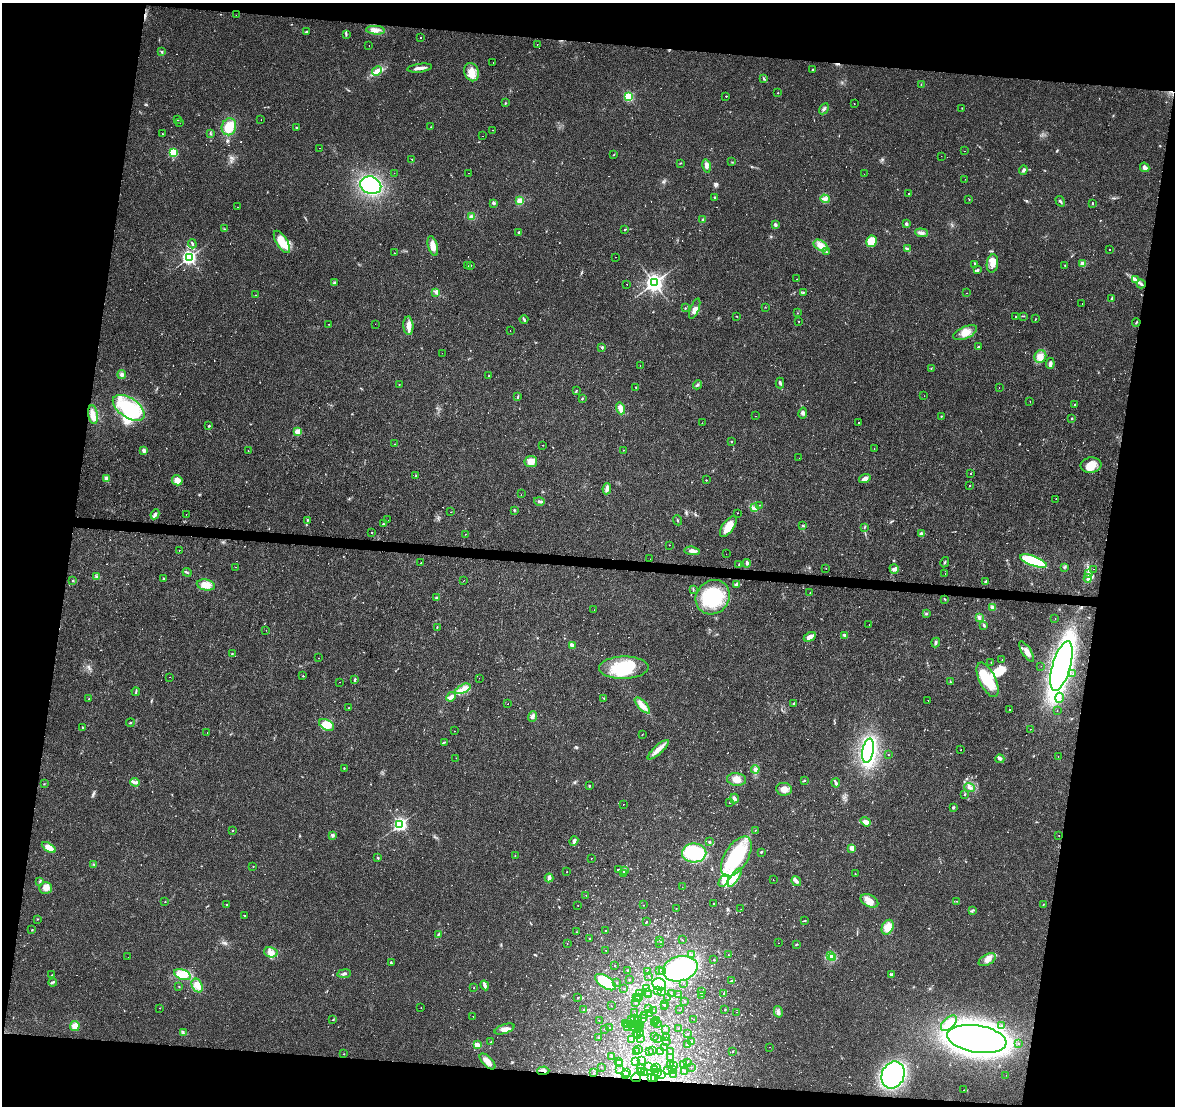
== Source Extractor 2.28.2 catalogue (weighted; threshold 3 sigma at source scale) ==
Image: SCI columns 5-4696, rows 282-4695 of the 4696 x 4918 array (HDU 1 of 3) = the unmasked area's bounding box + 8 px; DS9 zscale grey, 4 x 4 block average (1 PNG px = mean of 4 x 4 image px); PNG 1177 x 1108 px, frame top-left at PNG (2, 3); each listed source drawn as its Kron ellipse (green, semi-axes under 4 px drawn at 4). Shown black and unused: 19% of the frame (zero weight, under 3 of 4 exposures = <1% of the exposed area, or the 3 px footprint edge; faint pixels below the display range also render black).
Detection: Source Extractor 2.28.2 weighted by HDU 2 'WHT'. Background 0.0248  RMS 0.0034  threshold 0.0151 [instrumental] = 3 sigma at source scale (4.5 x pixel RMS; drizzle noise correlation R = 1.50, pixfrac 1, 0.0396/0.0396 arcsec/px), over >= 5 px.
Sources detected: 855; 6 inside a brighter object's white glare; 109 cosmic-ray / hot-pixel residue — neither listed nor drawn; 14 coinciding with a brighter row at this scale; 27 inside a brighter listed object's ellipse — not listed separately; of the other 699, all 500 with FLUX_AUTO >= 0.542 (the completeness limit of this list) listed and drawn (199 fainter detections not listed), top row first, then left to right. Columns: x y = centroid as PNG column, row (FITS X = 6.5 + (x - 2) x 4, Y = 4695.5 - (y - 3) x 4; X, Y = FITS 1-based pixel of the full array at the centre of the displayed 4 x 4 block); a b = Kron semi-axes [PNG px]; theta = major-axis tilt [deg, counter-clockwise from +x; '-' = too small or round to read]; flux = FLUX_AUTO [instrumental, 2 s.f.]
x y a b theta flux
236 15 2 2 - 1
375 30 9 3 -5 10
306 32 3 2 - 1.8
346 34 2 2 - 1.4
421 37 2 2 - 1.9
537 45 2 2 - 0.59
369 46 2 2 - 0.74
162 51 3 2 - 1.3
493 62 2 2 - 0.83
420 68 12 2 7 12
812 70 2 2 - 1.5
377 71 5 4 - 9.9
471 72 9 7 -69 23
764 79 3 2 - 1.5
921 85 2 2 - 1
778 93 2 2 - 1.2
726 96 2 2 - 7.8
629 97 2 2 - 190
505 103 2 2 - 1
854 104 2 2 - 0.73
962 108 2 2 - 0.62
824 109 6 2 59 3.1
261 119 2 2 - 0.8
178 120 2 2 - 1.2
180 122 2 2 - 0.55
229 127 8 7 - 38
296 127 2 2 - 1.7
431 127 2 2 - 0.74
492 130 2 2 - 2.8
210 133 2 2 - 1.3
162 134 2 2 - 1.1
483 136 2 2 - 3.1
320 148 2 2 - 1.5
964 151 2 2 - 1.1
173 153 2 2 - 160
614 154 3 2 - 1
941 156 2 2 - 1.6
412 159 2 2 - 0.66
732 162 2 2 - 0.7
680 163 3 2 - 0.99
707 166 7 3 -79 6.7
1145 167 5 3 - 11
1023 170 4 3 - 4.8
394 173 2 2 - 1.5
468 173 2 2 - 0.99
864 174 2 2 - 0.59
965 179 2 2 - 1.3
371 185 11 8 -21 220
909 194 2 2 - 1.8
714 197 2 2 - 4
825 199 5 3 - 7.1
969 200 2 2 - 0.68
520 201 4 3 - 19
1060 201 5 2 - 3.2
494 203 3 3 - 2.7
1092 203 2 2 - 4.8
238 207 2 2 - 0.65
471 217 4 3 - 5.6
703 220 3 2 - 2.3
906 224 3 2 - 4.7
775 225 4 3 - 2.9
224 229 2 2 - 0.63
625 229 3 2 - 1.8
519 232 3 3 - 2.5
921 233 6 3 -7 6.2
871 241 6 5 - 34
282 242 13 5 -58 43
192 244 4 2 - 2.8
433 246 10 4 -74 17
821 246 8 5 -31 13
907 249 3 2 - 2.5
1109 250 2 2 - 7.3
826 251 2 2 - 0.83
394 253 2 2 - 0.76
189 257 2 2 - 600
615 257 2 2 - 2.3
992 263 9 5 83 15
975 264 3 2 - 3.8
1083 264 2 2 - 42
470 265 2 2 - 1.8
1065 265 2 2 - 1.5
468 266 2 2 - 1
978 270 4 2 - 3
797 279 2 2 - 1.8
1135 279 4 2 - 2.7
334 283 3 2 - 2.3
654 283 3 3 - 1100
627 284 2 2 - 23
1141 284 4 2 - 3.6
436 292 3 2 - 2.8
803 292 2 2 - 1.5
967 293 2 2 - 2.5
255 295 2 2 - 0.69
1112 298 4 2 - 2.1
1082 304 2 2 - 0.7
765 307 2 2 - 0.6
685 308 2 2 - 1.2
695 309 11 3 69 14
797 313 2 2 - 0.63
737 316 2 2 - 0.82
1023 316 3 2 - 1.2
1016 317 2 2 - 1.3
524 319 4 2 - 2.6
1035 319 2 2 - 0.71
799 322 2 2 - 0.66
1136 322 4 2 - 1.8
329 324 2 2 - 0.74
375 324 2 2 - 0.98
408 326 9 5 -86 14
510 331 2 2 - 0.63
965 333 13 6 23 20
602 347 2 2 - 6.2
978 347 3 2 - 1.7
442 353 2 2 - 11
1040 356 6 6 - 18
1050 364 5 2 - 7.9
640 365 2 2 - 0.86
931 368 2 2 - 0.74
122 375 4 2 - 3.8
489 376 2 2 - 0.91
780 383 5 2 - 3.5
399 384 2 2 - 0.7
697 385 5 2 - 3.4
636 387 2 2 - 0.9
999 387 2 2 - 0.69
576 391 3 2 - 1.1
924 396 2 2 - 1.4
517 397 3 2 - 1.7
582 399 2 2 - 1.5
1030 401 2 2 - 0.73
1075 405 2 2 - 3.2
129 408 18 9 -34 140
621 408 6 4 -72 15
803 413 6 3 78 5.4
93 415 9 5 -81 18
756 416 2 2 - 1.9
941 416 2 2 - 1.1
1072 418 2 2 - 3.6
702 423 2 2 - 2
858 423 2 2 - 2.7
209 426 3 2 - 1.8
298 432 2 2 - 77
732 442 2 2 - 1.1
395 444 2 2 - 1.4
543 445 2 2 - 0.68
874 449 2 2 - 1.2
144 450 3 3 - 6.1
624 450 2 2 - 1.9
248 451 2 2 - 3.1
799 458 2 2 - 0.62
531 461 6 5 - 22
1091 465 10 7 6 28
970 473 2 2 - 1
415 476 2 2 - 0.79
107 478 4 4 - 6.8
865 479 6 4 19 8.8
177 480 5 5 - 17
706 480 2 2 - 1
970 486 2 2 - 37
607 489 6 3 83 7.4
521 494 2 2 - 3.2
1056 499 2 2 - 1.5
539 501 5 3 - 5
760 505 2 2 - 0.54
754 508 3 2 - 3.1
514 510 3 2 - 1.3
450 512 2 2 - 0.93
737 513 2 2 - 3.3
155 514 5 3 - 6.1
186 514 2 2 - 0.75
307 520 3 2 - 2
388 520 2 2 - 0.56
677 520 5 2 - 1.8
383 524 2 2 - 2.1
802 525 2 2 - 2.1
728 526 12 5 54 32
864 527 2 2 - 0.77
371 532 2 2 - 14
465 534 2 2 - 1.9
921 534 2 2 - 17
670 545 2 2 - 0.75
179 550 2 2 - 4.6
692 551 8 4 -6 9
726 554 2 2 - 0.76
650 559 2 2 - 0.93
1033 561 14 5 -20 90
945 562 5 2 - 1.9
421 563 2 2 - 4.9
747 563 4 2 - 2.6
739 564 2 2 - 0.93
235 567 2 2 - 1
1064 567 3 2 - 1.8
826 569 2 2 - 9.6
894 569 5 3 - 4
1094 569 2 2 - 2.1
187 572 4 2 - 2
1089 573 3 2 - 2.4
945 574 2 2 - 2.1
97 577 3 3 - 3.1
163 578 2 2 - 1.2
1088 578 4 4 - 4.6
73 580 2 2 - 1.4
464 580 2 2 - 1
985 582 2 2 - 1.2
737 584 4 3 - 5.9
206 585 9 5 -11 26
693 589 4 2 - 1.3
810 593 2 2 - 9.7
437 597 3 2 - 1.6
713 597 18 16 50 110
945 599 2 2 - 1.2
993 607 4 3 - 4.6
594 610 2 2 - 2.6
926 614 3 2 - 1.6
979 617 3 3 - 4.8
1055 618 2 2 - 1.5
869 624 2 2 - 0.76
984 625 4 2 - 2.4
437 627 3 2 - 1.5
266 630 2 2 - 0.93
844 635 3 3 - 3.7
810 637 6 3 29 15
936 642 5 3 - 3.3
572 645 4 3 - 8.4
1027 652 12 4 -58 12
232 654 2 2 - 0.93
319 658 2 2 - 0.87
1002 660 2 2 - 0.65
991 662 2 2 - 0.75
1041 666 2 2 - 1.2
1061 666 26 9 74 1100
624 668 25 11 1 110
1073 674 2 2 - 3.2
303 676 2 2 - 240
170 677 2 2 - 0.61
479 678 2 2 - 0.68
355 679 3 2 - 2.7
988 680 19 8 -64 69
340 682 2 2 - 1
950 682 2 2 - 0.98
463 689 8 3 26 11
136 692 4 2 - 2.2
451 697 5 3 - 5.7
604 698 2 2 - 0.96
1059 698 5 3 - 5.6
89 699 2 2 - 1.4
928 700 2 2 - 1.2
508 703 2 2 - 1.5
794 704 2 2 - 2
642 705 10 4 -47 13
349 708 2 2 - 0.57
1009 709 2 2 - 2
1057 710 2 2 - 0.74
532 716 5 4 - 6.4
130 723 4 2 - 1.3
327 725 8 5 -30 32
83 727 2 2 - 1.8
1030 729 2 2 - 1
454 731 2 2 - 0.95
207 732 2 2 - 0.63
642 734 2 2 - 0.66
444 742 4 2 - 2
658 750 14 4 42 16
961 750 2 2 - 14
868 751 12 5 79 360
888 755 2 2 - 0.61
1058 756 2 2 - 0.92
456 758 2 2 - 0.92
1000 759 4 3 - 4.1
344 768 2 2 - 1.7
755 769 4 3 - 4.2
736 779 9 6 -6 19
804 780 2 2 - 0.71
135 782 5 3 - 5.7
836 783 4 3 - 3.5
44 784 2 2 - 0.95
589 786 2 2 - 1.5
970 787 5 3 - 5.9
784 789 8 6 -7 14
965 794 2 2 - 1.1
734 799 5 3 - 4.3
729 803 2 2 - 0.62
623 804 2 2 - 1.4
953 807 3 2 - 2.7
866 822 5 3 - 19
400 824 2 2 - 500
233 830 2 2 - 1.9
755 830 2 2 - 3
332 835 3 2 - 2.4
1059 835 2 2 - 1.8
574 841 5 3 - 4.3
709 842 3 2 - 2.4
49 847 8 4 -32 21
852 848 2 2 - 44
761 852 3 2 - 1.6
694 853 12 9 1 130
515 855 2 2 - 6.7
736 856 22 11 59 170
378 858 2 2 - 1.6
591 858 2 2 - 1.6
94 865 3 2 - 1.3
253 866 2 2 - 0.77
618 870 3 2 - 1.7
625 870 2 2 - 1.4
567 872 2 2 - 0.61
624 873 3 2 - 1.8
855 874 2 2 - 0.68
549 878 4 3 - 8.1
735 878 11 4 57 14
773 880 2 2 - 0.92
40 881 3 2 - 1.7
724 881 7 3 57 8.1
796 881 5 3 - 5.1
682 887 2 2 - 1
45 888 6 5 - 15
586 895 2 2 - 0.55
869 901 9 6 -28 15
957 901 2 2 - 0.88
165 902 2 2 - 0.61
227 904 2 2 - 0.64
714 904 2 2 - 2
578 905 2 2 - 0.7
644 905 2 2 - 0.56
1043 905 3 2 - 1.2
676 908 2 2 - 1.2
741 909 2 2 - 0.6
972 910 2 2 - 1.3
244 916 2 2 - 1.1
37 919 2 2 - 0.61
804 921 3 2 - 1.2
646 922 2 2 - 0.98
888 927 8 5 62 24
32 930 2 2 - 1.4
606 931 2 2 - 0.57
576 932 2 2 - 1.1
438 934 3 2 - 2
589 939 2 2 - 0.85
660 940 2 2 - 0.8
682 940 2 2 - 0.63
660 943 3 2 - 1.2
779 943 2 2 - 0.65
567 944 2 2 - 0.81
797 944 3 2 - 1.5
606 950 2 2 - 0.68
271 952 7 5 -12 9.8
692 955 2 2 - 2.1
728 955 2 2 - 4.9
830 956 2 2 - 2.2
128 957 2 2 - 1
833 957 2 2 - 2
714 960 2 2 - 1.7
987 960 9 5 30 14
391 963 3 2 - 2.6
615 966 2 2 - 0.71
680 969 18 12 15 290
628 970 2 2 - 2.6
660 970 2 2 - 2.8
647 971 2 2 - 1.3
662 972 2 2 - 2.2
344 974 7 3 8 4.4
891 974 3 3 - 2.5
52 975 3 2 - 1.2
182 975 8 5 -20 31
648 976 2 2 - 1.8
629 979 2 2 - 2.7
731 981 2 2 - 3.8
53 982 4 2 - 2.8
606 982 12 6 -34 110
616 982 3 2 - 0.92
683 983 2 2 - 0.75
659 984 7 5 -24 52
197 985 7 5 -62 19
485 985 5 3 - 4.9
179 987 2 2 - 0.98
474 988 2 2 - 0.85
646 988 2 2 - 1.3
624 989 2 2 - 0.6
657 991 2 2 - 0.9
661 991 2 2 - 1.6
702 992 2 2 - 0.56
639 993 2 2 - 1.6
648 993 2 2 - 0.7
724 993 3 2 - 1.1
671 994 2 2 - 1.9
648 995 2 2 - 0.76
678 995 2 2 - 0.61
701 995 2 2 - 0.8
637 997 2 2 - 1.2
578 998 2 2 - 0.87
639 998 2 2 - 2.4
668 998 2 2 - 0.66
685 1001 2 2 - 2.8
636 1002 2 2 - 1.1
664 1005 2 2 - 1.7
611 1006 2 2 - 0.62
665 1007 2 2 - 0.94
160 1008 2 2 - 9.9
421 1008 2 2 - 0.94
583 1009 2 2 - 0.81
648 1009 2 2 - 0.71
679 1010 2 2 - 0.6
725 1010 2 2 - 1.1
654 1011 2 2 - 1
634 1012 2 2 - 0.58
736 1012 2 2 - 0.98
778 1012 6 3 -75 5.7
649 1013 2 2 - 0.98
473 1016 2 2 - 0.98
645 1016 2 2 - 0.75
635 1018 2 2 - 1
631 1019 2 2 - 8.2
643 1019 2 2 - 2.9
694 1019 2 2 - 0.71
333 1020 2 2 - 1.1
599 1020 2 2 - 0.81
656 1020 3 2 - 1.2
638 1021 2 2 - 2.6
655 1023 2 2 - 0.85
657 1023 3 2 - 1.6
949 1023 10 5 43 16
626 1024 2 2 - 0.83
638 1024 2 2 - 0.97
627 1025 2 2 - 0.85
630 1025 2 2 - 1
634 1025 2 2 - 12
1002 1025 2 2 - 1.4
75 1026 5 4 - 15
640 1026 2 2 - 0.81
628 1027 2 2 - 4.7
632 1027 2 2 - 0.68
609 1028 2 2 - 1.1
678 1028 2 2 - 1
505 1029 10 4 19 13
604 1029 2 2 - 1.1
638 1029 2 2 - 3.3
666 1030 2 2 - 1.2
183 1032 3 2 - 1.7
636 1033 2 2 - 9.1
640 1034 3 2 - 1.5
688 1034 2 2 - 0.81
638 1036 2 2 - 0.8
654 1036 2 2 - 24
598 1037 2 2 - 2.1
640 1038 3 2 - 2.1
658 1038 2 2 - 0.69
667 1038 2 2 - 1.4
977 1039 30 13 -9 1300
631 1040 3 3 - 2.6
666 1041 2 2 - 1.1
491 1042 2 2 - 1.1
691 1042 2 2 - 2.5
1019 1043 2 2 - 0.88
477 1045 4 3 - 14
687 1045 2 2 - 3.2
769 1047 2 2 - 3.4
664 1048 2 2 - 1.5
638 1049 2 2 - 1.3
653 1050 2 2 - 0.77
636 1051 2 2 - 1.2
649 1051 2 2 - 0.56
733 1051 2 2 - 0.57
660 1052 2 2 - 0.67
671 1052 2 2 - 0.71
344 1054 2 2 - 0.81
612 1056 2 2 - 2
670 1057 2 2 - 1.3
488 1061 10 5 -46 15
618 1061 3 2 - 2.1
641 1061 2 2 - 0.61
636 1062 2 2 - 0.84
687 1062 2 2 - 1.1
620 1064 2 2 - 0.94
670 1064 2 2 - 0.85
683 1064 3 2 - 1.8
674 1065 2 2 - 1.8
601 1067 2 2 - 1.2
648 1067 3 2 - 1.3
691 1067 2 2 - 0.92
657 1068 2 2 - 1.3
641 1069 3 2 - 2.4
655 1069 2 2 - 0.68
620 1070 2 2 - 3.1
667 1070 2 2 - 1.2
672 1070 2 2 - 0.72
543 1071 6 2 3 4.8
642 1071 2 2 - 1
685 1071 3 2 - 0.89
657 1072 2 2 - 0.57
594 1073 2 2 - 0.74
626 1073 2 2 - 0.7
645 1073 2 2 - 1.2
625 1074 2 2 - 1.2
661 1074 3 2 - 2.1
673 1074 2 2 - 0.76
893 1075 14 11 68 400
1006 1075 2 2 - 0.67
636 1078 5 2 - 3
651 1078 3 2 - 1.2
654 1078 2 2 - 1.2
964 1090 2 2 - 0.95
Overlapping masked pixels (flux is a lower limit): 3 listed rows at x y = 543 1071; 636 1078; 651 1078
Diffuse or blended objects may show on this block-average render without a row.